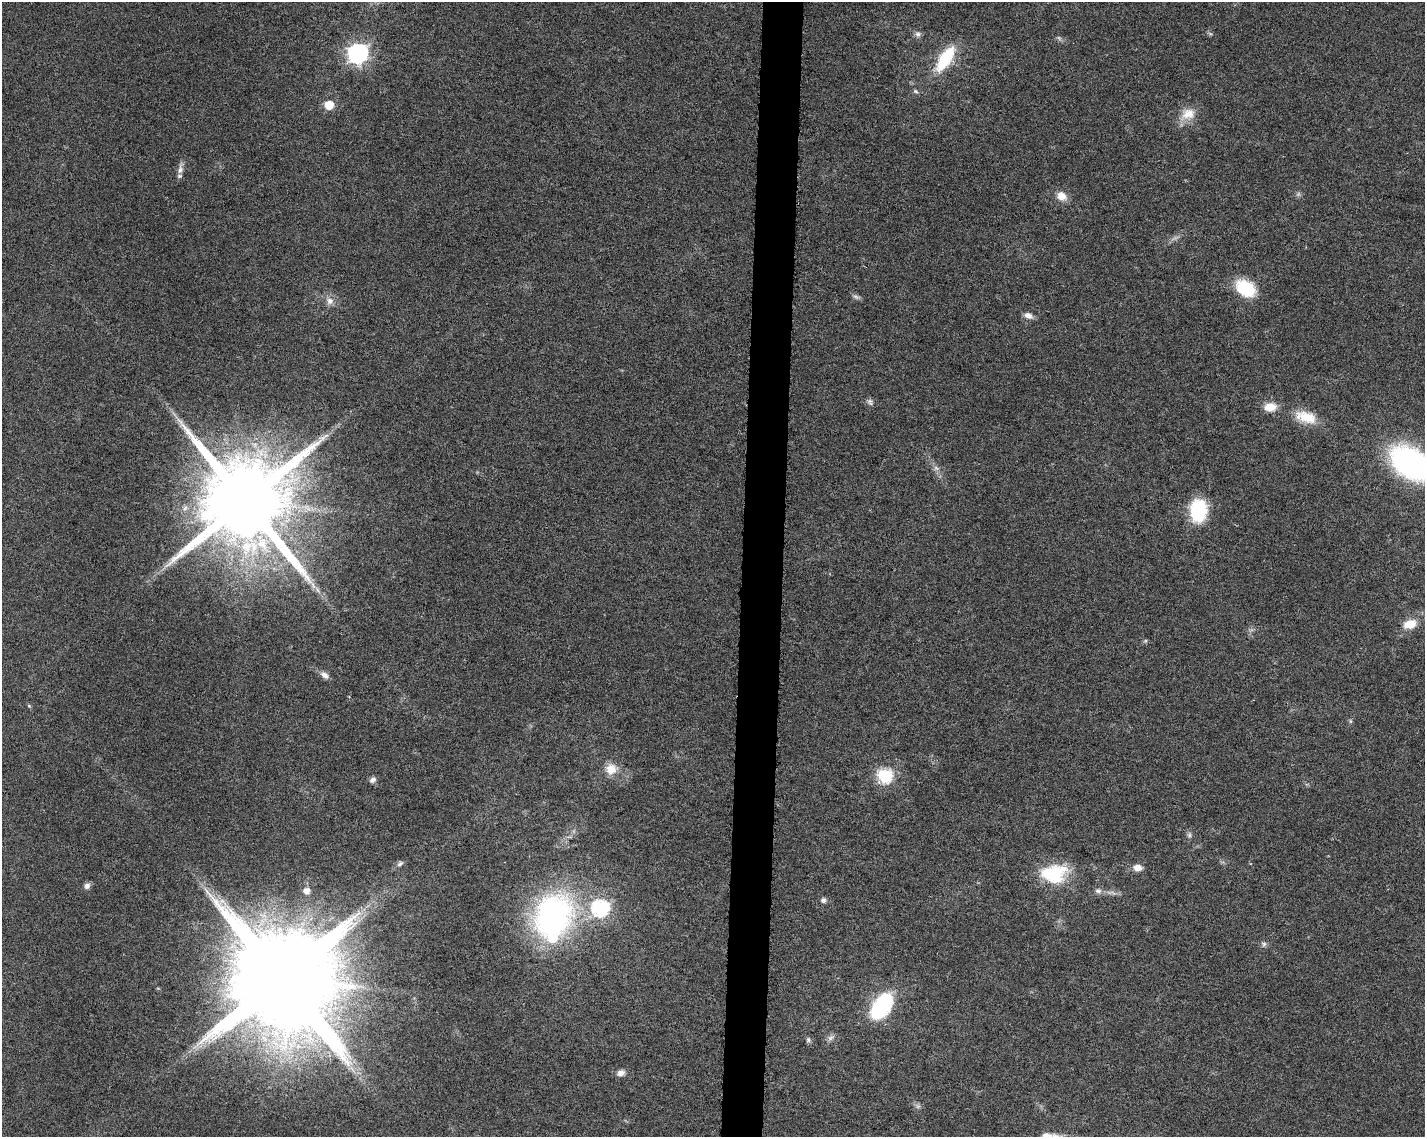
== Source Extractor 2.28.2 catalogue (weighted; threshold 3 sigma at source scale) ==
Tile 5 of 3 x 4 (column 2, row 2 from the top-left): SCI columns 1654-3076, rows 2281-3415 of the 4786 x 4554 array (HDU 1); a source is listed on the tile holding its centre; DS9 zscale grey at full resolution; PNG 1427 x 1139 px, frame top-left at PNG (2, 2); no overlay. Shown black and unused: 3% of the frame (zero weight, under 6 of 12 exposures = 1% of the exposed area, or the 3 px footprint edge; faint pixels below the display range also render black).
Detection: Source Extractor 2.28.2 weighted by HDU 2 'WHT'; one run over the whole footprint, this tile lists its part. Background 0.0301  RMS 0.002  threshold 0.00818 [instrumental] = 3 sigma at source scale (4.09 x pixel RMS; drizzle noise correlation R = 1.36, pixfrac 0.8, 0.0396/0.0396 arcsec/px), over >= 5 px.
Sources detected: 50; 4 too faint to see at this stretch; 1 inside a brighter object's white glare — not listed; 1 inside a brighter listed object's ellipse — not listed separately; the other 44 listed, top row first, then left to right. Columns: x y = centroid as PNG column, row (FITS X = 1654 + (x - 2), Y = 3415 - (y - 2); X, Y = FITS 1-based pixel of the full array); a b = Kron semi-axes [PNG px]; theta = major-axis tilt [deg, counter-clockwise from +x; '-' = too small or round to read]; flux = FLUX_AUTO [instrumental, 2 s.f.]
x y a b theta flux
918 34 9 7 22 0.69
357 53 8 7 - 91
945 59 35 14 56 9
915 91 7 5 -17 0.41
329 105 6 5 - 5.5
1188 114 20 16 17 3.2
180 169 16 7 83 1.1
1061 196 13 10 -31 2
1245 288 18 13 -34 9.9
856 297 11 5 -19 0.56
330 301 11 11 - 1.3
1028 315 12 7 -24 1
870 402 9 7 -71 0.57
1270 407 15 11 4 2.5
1306 417 28 14 -16 4.7
1411 463 31 20 -36 53
936 468 8 6 -44 0.62
245 501 24 21 -16 3900
1198 511 22 16 85 11
1410 624 15 10 19 3.2
1145 641 6 4 18 0.25
325 675 13 7 -34 1
29 706 6 4 -45 0.24
1350 721 6 4 -89 0.27
611 769 15 15 - 2.6
885 775 7 7 - 33
372 780 8 6 35 0.7
400 864 11 5 42 0.62
1138 867 9 7 -3 1.6
1054 874 34 23 8 10
87 886 7 7 - 0.82
306 891 7 6 - 1.3
1111 893 18 5 -9 0.98
823 900 7 7 - 0.55
600 908 7 7 - 51
552 916 42 35 61 56
1264 944 7 7 - 0.5
281 979 31 24 -10 6500
881 1006 21 12 58 27
831 1038 10 7 38 0.73
808 1040 7 6 - 0.42
352 1068 11 3 -54 0.52
621 1073 10 8 12 1
918 1106 7 6 - 0.49
Isophote crosses this tile's border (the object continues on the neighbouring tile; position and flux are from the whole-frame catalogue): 1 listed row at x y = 1411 463